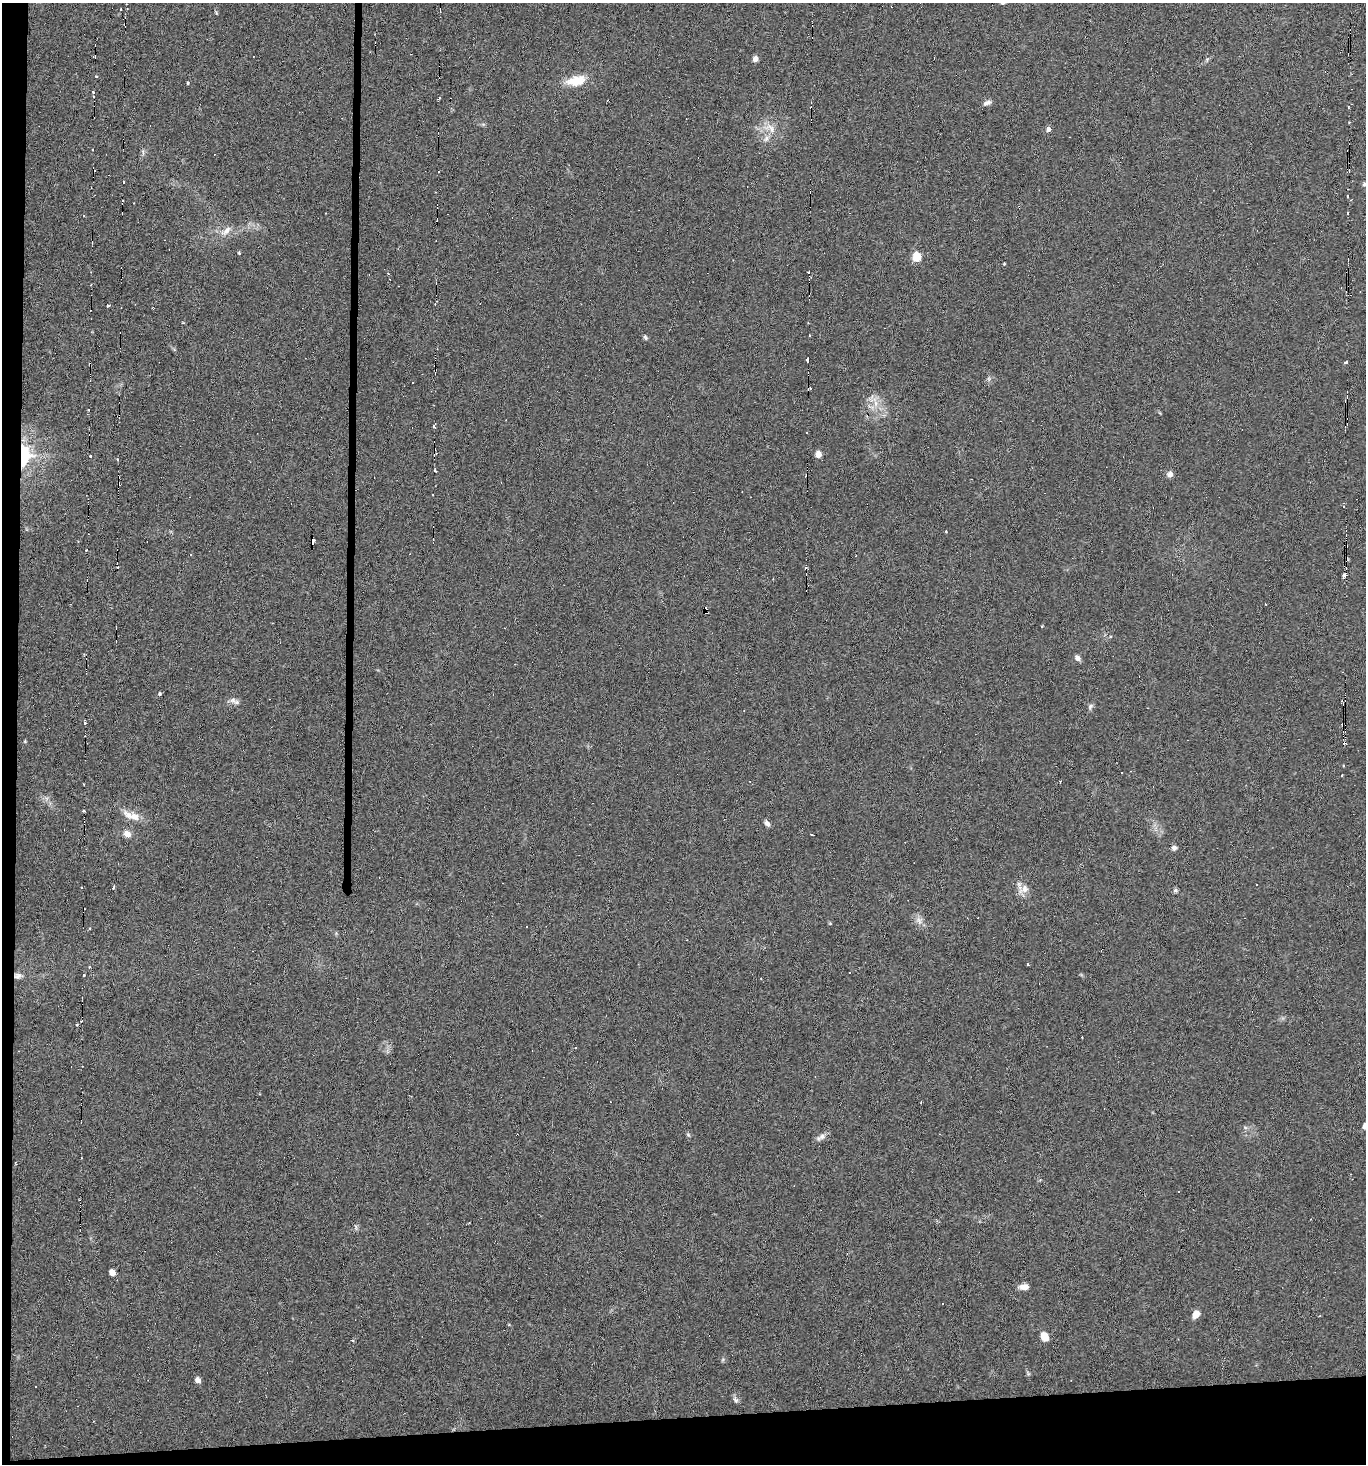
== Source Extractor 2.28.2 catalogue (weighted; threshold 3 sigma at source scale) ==
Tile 7 of 3 x 3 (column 1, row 3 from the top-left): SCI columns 147-1510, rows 1-1462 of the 4361 x 4392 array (HDU 1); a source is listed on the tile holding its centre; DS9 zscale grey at full resolution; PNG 1368 x 1466 px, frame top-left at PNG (2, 3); no overlay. Shown black and unused: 5% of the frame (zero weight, under 3 of 6 exposures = <1% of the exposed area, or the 3 px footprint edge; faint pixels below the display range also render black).
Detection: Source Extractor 2.28.2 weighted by HDU 2 'WHT'; one run over the whole footprint, this tile lists its part. Background 0.0311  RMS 0.006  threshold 0.0246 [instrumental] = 3 sigma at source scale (4.09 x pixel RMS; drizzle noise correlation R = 1.36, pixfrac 0.8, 0.05/0.05 arcsec/px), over >= 5 px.
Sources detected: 156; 68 cosmic-ray / hot-pixel residue — not listed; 1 inside a brighter listed object's ellipse — not listed separately; the other 87 listed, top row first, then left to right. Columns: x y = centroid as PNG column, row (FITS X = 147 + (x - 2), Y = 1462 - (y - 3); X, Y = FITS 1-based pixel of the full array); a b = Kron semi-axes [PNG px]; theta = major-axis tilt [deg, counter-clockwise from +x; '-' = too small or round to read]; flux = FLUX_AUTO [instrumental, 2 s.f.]
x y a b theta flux
121 9 3 2 - 0.76
755 59 5 4 - 4.4
96 76 3 3 - 0.73
576 81 26 13 12 11
188 83 4 3 - 0.61
93 92 5 5 - 1.3
439 98 4 3 - 1
987 103 11 6 23 2
1348 106 3 3 - 0.84
770 128 21 11 -28 7.4
1048 129 5 5 - 2.3
766 139 10 7 47 2.5
93 150 3 3 - 0.61
143 152 9 3 -80 0.91
123 182 3 2 - 0.76
1364 184 5 5 - 0.98
1347 195 3 3 - 1.5
134 203 2 2 - 0.29
1347 213 2 2 - 0.7
84 215 4 3 - 0.42
226 231 19 8 34 5.1
239 253 4 3 - 0.63
916 257 5 5 - 23
1004 264 3 2 - 0.47
808 273 2 2 - 0.78
108 306 3 3 - 0.94
153 308 4 3 - 0.69
183 323 3 3 - 0.52
645 337 8 5 -67 0.99
807 360 4 3 - 1.1
1345 362 4 3 - 1.3
413 382 3 3 - 1.3
872 399 16 5 -9 3.3
434 426 4 3 - 1
818 454 5 5 - 6.6
25 455 27 15 86 28
91 456 3 2 - 0.53
117 459 4 3 - 0.57
435 471 4 2 - 0.57
1170 474 7 6 - 2.4
946 531 3 3 - 0.4
312 541 7 3 -89 36
86 550 3 2 - 1.1
191 554 3 3 - 0.54
806 567 3 2 - 1.3
1344 577 6 3 46 3.1
706 612 5 3 - 0.88
1041 626 3 3 - 2.2
1110 637 5 4 - 0.91
1077 658 8 6 -46 2.1
159 694 5 4 - 0.76
236 702 11 6 -9 2.2
1090 707 10 5 64 1.4
85 723 5 4 - 0.94
25 741 4 4 - 0.57
1342 775 3 2 - 0.42
46 798 7 5 -44 1.4
131 815 27 9 -21 6.9
767 823 8 5 -56 1.8
127 834 9 7 -32 3.8
812 835 4 2 - 0.48
1174 848 6 6 - 1.5
1256 885 3 3 - 6.7
81 887 3 2 - 0.4
113 887 5 3 - 0.64
1024 889 15 9 36 4.2
1175 890 6 5 - 1.2
919 920 12 7 -54 3
526 927 3 2 - 0.41
1028 964 3 3 - 1.1
83 975 3 3 - 2.5
18 976 11 7 -1 2.4
345 978 2 2 - 0.34
77 1024 3 3 - 2.1
1365 1126 5 4 - 3.5
688 1135 6 4 -31 0.79
822 1136 11 8 35 2.6
81 1158 3 2 - 0.38
469 1223 2 2 - 0.47
356 1227 9 3 -78 0.9
112 1272 5 4 - 5.7
1024 1287 12 6 2 3.3
942 1303 3 2 - 0.5
1196 1314 8 6 54 5
1044 1336 7 5 -54 14
198 1380 6 5 - 3.4
735 1400 9 5 -41 1.4
Overlapping masked pixels (flux is a lower limit): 4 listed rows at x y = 25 455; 312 541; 706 612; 18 976
Isophote crosses this tile's border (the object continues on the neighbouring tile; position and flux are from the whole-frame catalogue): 2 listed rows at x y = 1364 184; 1365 1126